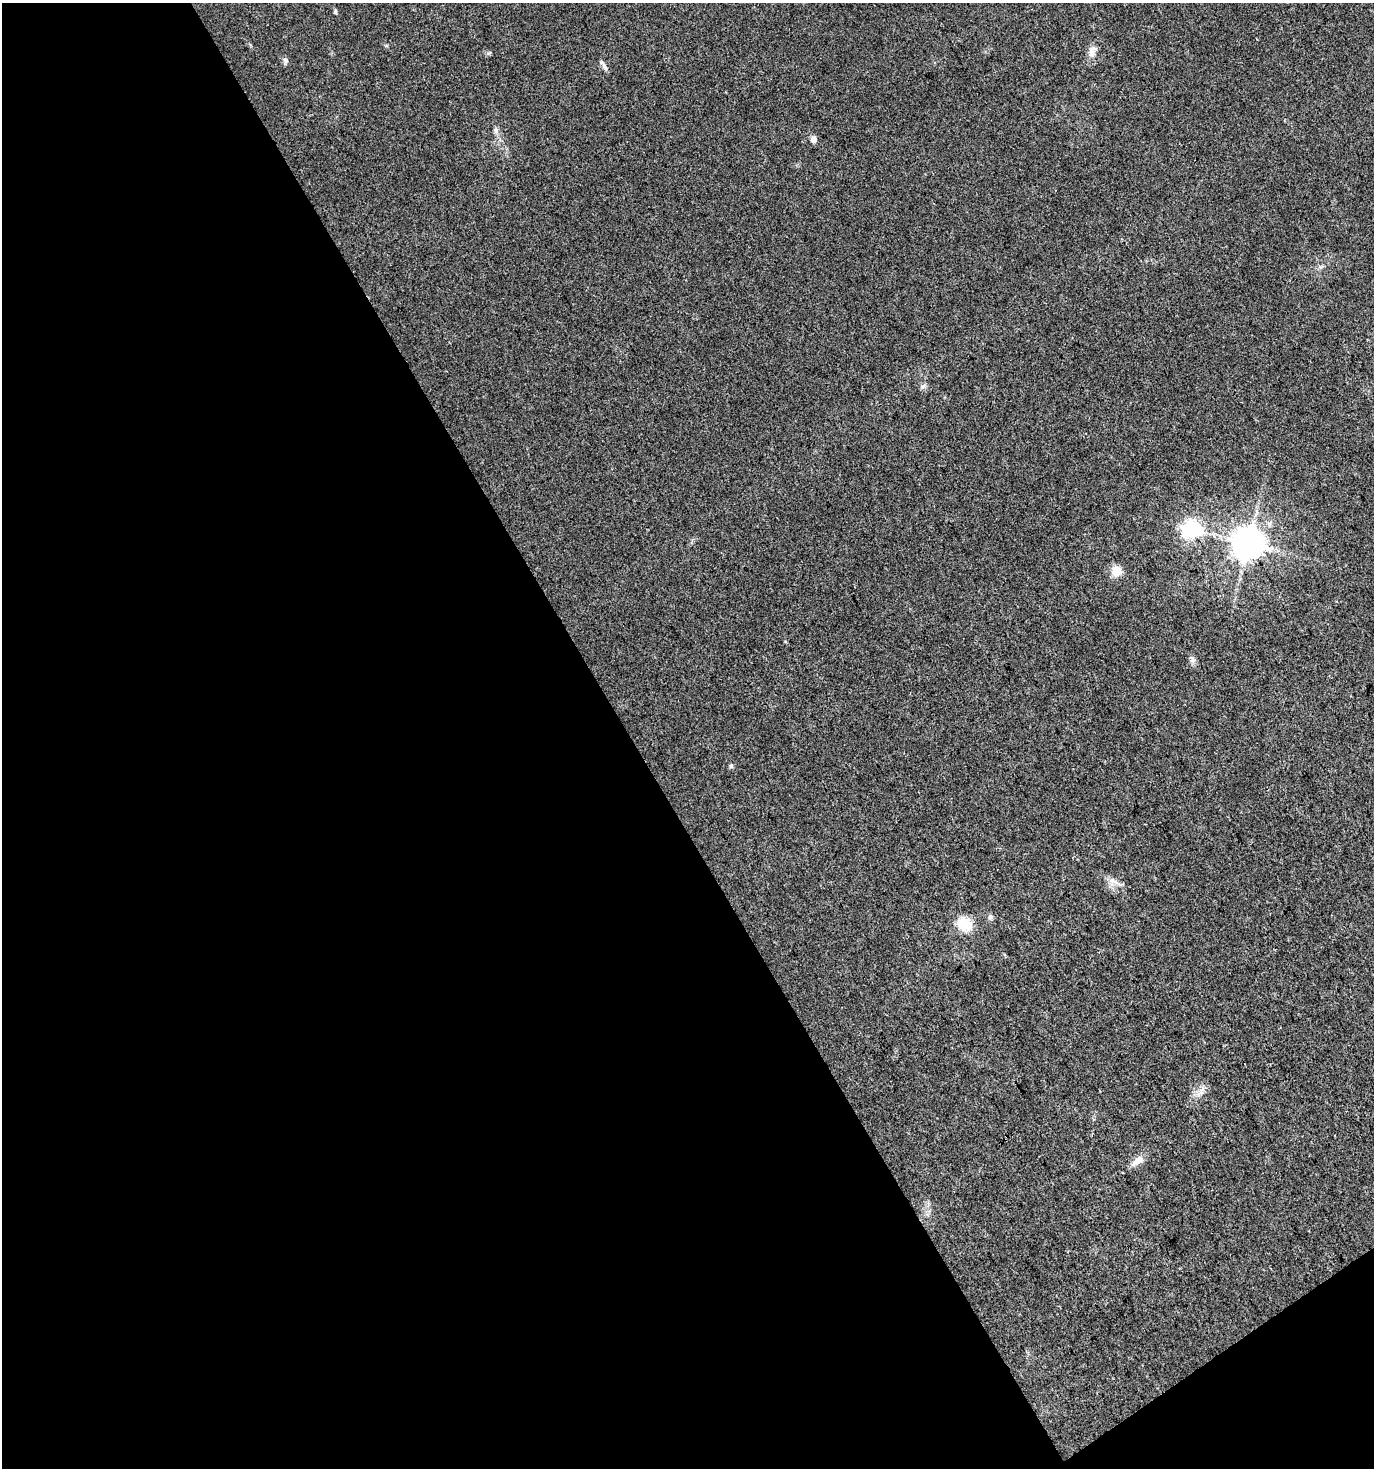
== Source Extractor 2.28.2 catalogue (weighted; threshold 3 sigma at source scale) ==
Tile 3 of 2 x 2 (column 1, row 2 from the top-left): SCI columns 68-1439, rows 3-1468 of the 2895 x 2934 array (HDU 1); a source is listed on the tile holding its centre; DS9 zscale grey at full resolution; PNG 1376 x 1470 px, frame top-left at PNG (2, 3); no overlay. Shown black and unused: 48% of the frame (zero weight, under 3 of 4 exposures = <1% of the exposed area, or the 3 px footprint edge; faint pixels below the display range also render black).
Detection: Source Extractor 2.28.2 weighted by HDU 2 'WHT'; one run over the whole footprint, this tile lists its part. Background 0.0242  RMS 0.0045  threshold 0.0202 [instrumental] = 3 sigma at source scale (4.5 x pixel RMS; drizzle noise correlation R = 1.50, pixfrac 1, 0.0396/0.0396 arcsec/px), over >= 5 px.
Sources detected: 17; all 17 listed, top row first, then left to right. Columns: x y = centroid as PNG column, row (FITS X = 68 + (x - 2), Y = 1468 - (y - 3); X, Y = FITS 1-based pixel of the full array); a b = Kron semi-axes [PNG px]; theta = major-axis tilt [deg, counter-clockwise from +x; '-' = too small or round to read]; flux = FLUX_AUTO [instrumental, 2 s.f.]
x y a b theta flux
335 12 6 4 83 0.62
1092 51 15 8 72 3.5
285 60 7 6 - 1.3
605 67 15 4 -67 1.4
496 130 9 4 -81 1.2
814 139 9 7 90 1.7
923 387 8 5 21 1
1192 529 7 7 - 160
1248 543 9 9 - 840
1116 571 10 10 - 6.5
1192 659 10 6 -68 1.5
731 766 6 5 - 0.8
1114 881 23 5 -30 2.9
990 917 7 6 - 1.2
964 924 22 17 -31 8.3
1201 1092 10 4 -85 1.3
1137 1161 20 9 38 3.8